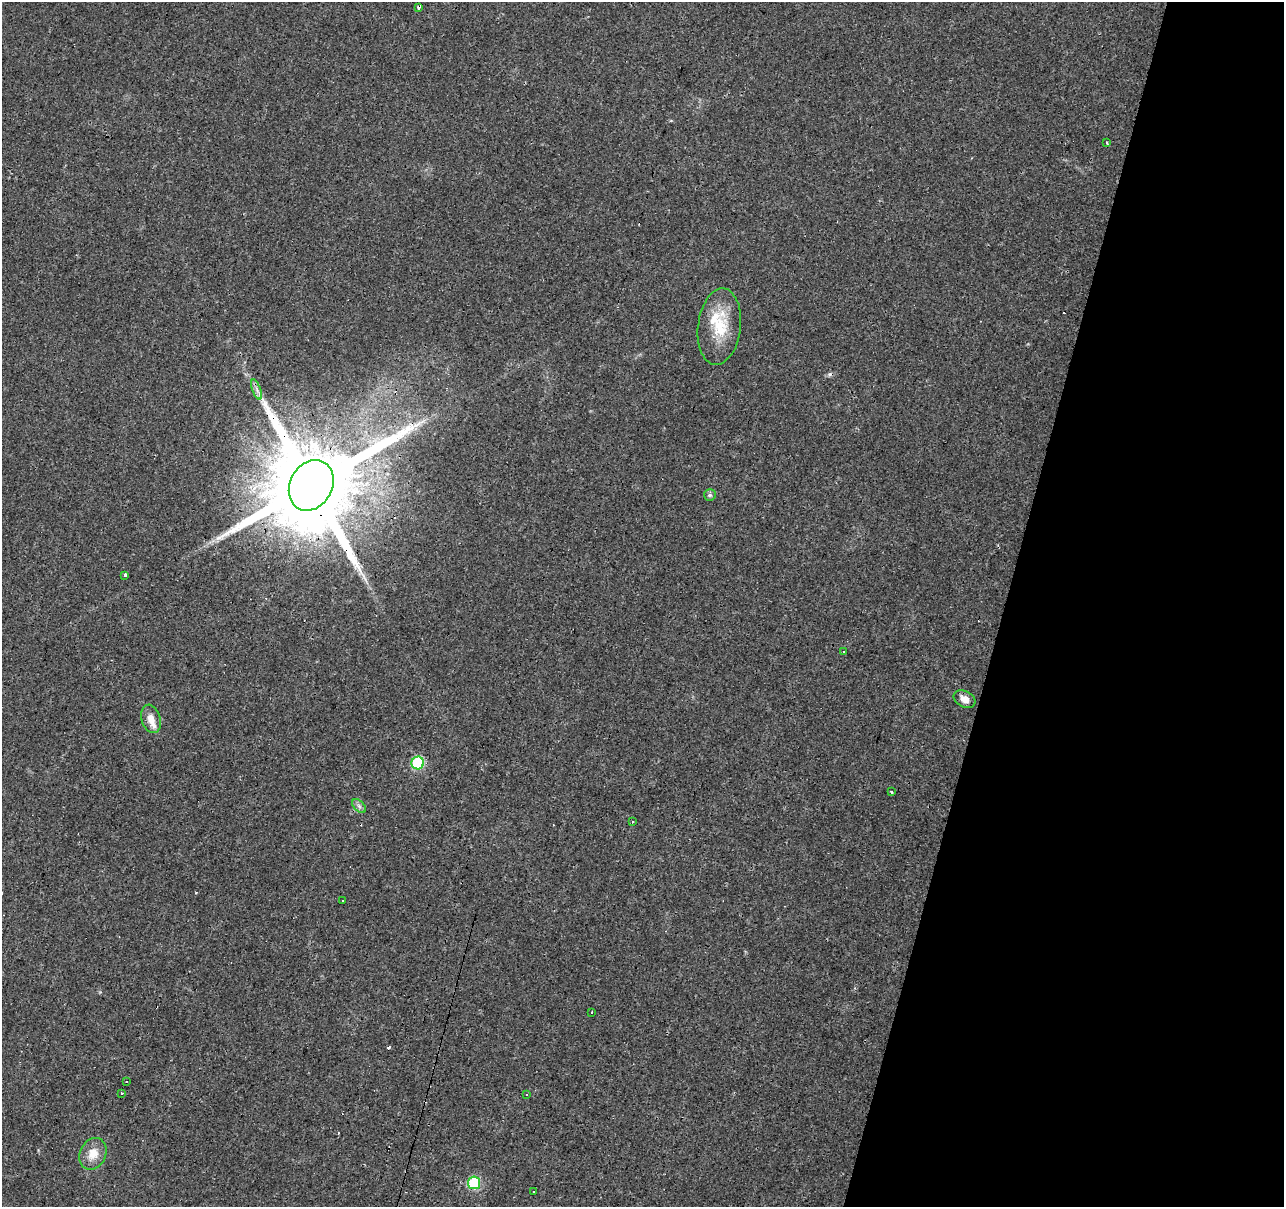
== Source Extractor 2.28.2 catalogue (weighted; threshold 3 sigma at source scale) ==
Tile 8 of 4 x 4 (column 4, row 2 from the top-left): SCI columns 3846-5127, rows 2626-3830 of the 5131 x 5314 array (HDU 1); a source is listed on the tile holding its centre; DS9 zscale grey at full resolution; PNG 1286 x 1209 px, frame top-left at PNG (2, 2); each listed source drawn as its Kron ellipse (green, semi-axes under 4 px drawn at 4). Shown black and unused: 22% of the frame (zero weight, under 3 of 4 exposures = <1% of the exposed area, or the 3 px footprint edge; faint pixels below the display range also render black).
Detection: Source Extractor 2.28.2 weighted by HDU 2 'WHT'; one run over the whole footprint, this tile lists its part. Background 0.0431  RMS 0.0042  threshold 0.0188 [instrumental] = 3 sigma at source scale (4.5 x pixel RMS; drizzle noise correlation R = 1.50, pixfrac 1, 0.0396/0.0396 arcsec/px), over >= 5 px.
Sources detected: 30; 6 cosmic-ray / hot-pixel residue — neither listed nor drawn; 2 inside a brighter listed object's ellipse — not listed separately; the other 22 listed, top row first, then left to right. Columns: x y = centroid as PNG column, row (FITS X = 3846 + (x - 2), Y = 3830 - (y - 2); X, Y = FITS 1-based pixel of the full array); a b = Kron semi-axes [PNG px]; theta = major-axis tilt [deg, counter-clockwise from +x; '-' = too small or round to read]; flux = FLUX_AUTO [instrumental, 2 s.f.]
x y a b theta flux
419 7 3 3 - 9.2
1107 143 3 2 - 1
719 327 38 21 83 17
257 389 10 3 -69 1.3
311 485 26 21 61 10000
710 495 6 5 - 0.87
125 575 3 3 - 3.3
843 651 3 3 - 3.2
964 699 11 8 -29 3.4
151 719 14 9 -73 4.2
418 763 6 6 - 40
891 792 3 3 - 3.4
359 806 8 5 -45 1.3
632 821 3 3 - 1.7
343 901 3 3 - 2.8
591 1013 3 2 - 0.62
126 1082 3 2 - 0.47
121 1093 3 3 - 2
526 1094 3 2 - 0.54
93 1154 16 13 65 5.9
474 1183 6 6 - 37
534 1192 3 3 - 0.91
Overlapping masked pixels (flux is a lower limit): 2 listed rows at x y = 419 7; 311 485